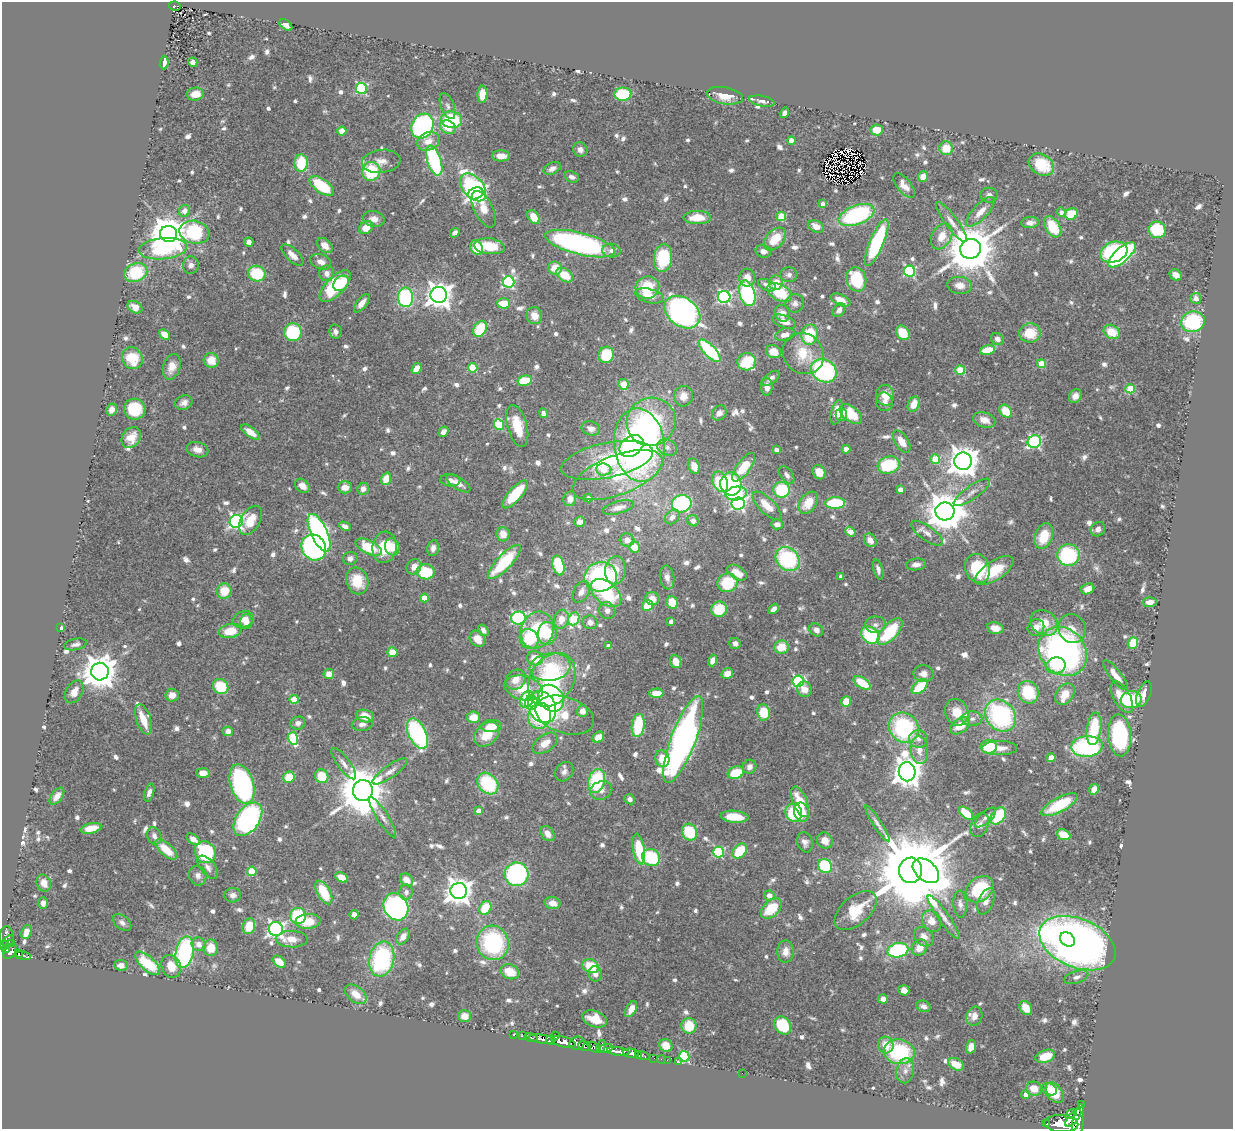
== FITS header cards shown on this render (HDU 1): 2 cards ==
NAXIS1  =                 1231
NAXIS2  =                 1127

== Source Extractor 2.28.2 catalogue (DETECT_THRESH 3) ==
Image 1231 x 1127 px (HDU 1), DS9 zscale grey, 1 PNG px = 1 image px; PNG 1235 x 1131 px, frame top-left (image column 1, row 1127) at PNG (2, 2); each listed source drawn as its Kron ellipse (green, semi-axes under 4 px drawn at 4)
Background 0.621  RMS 0.025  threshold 0.0763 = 3 sigma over >= 5 px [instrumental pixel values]
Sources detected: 868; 5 with non-positive FLUX_AUTO (blend fragments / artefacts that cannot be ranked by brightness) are neither listed nor drawn; of the other 863, the 500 brightest by FLUX_AUTO listed and drawn (363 fainter detections omitted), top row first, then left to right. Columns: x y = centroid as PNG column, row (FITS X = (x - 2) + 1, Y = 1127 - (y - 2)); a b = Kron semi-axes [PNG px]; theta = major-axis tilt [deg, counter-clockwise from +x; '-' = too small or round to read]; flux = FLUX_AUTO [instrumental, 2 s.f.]
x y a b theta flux
175 6 6 4 -12 50
286 25 7 4 -39 13
193 62 5 4 - 8.5
164 63 7 4 84 13
361 88 5 5 - 180
195 94 8 6 7 21
482 94 8 5 88 36
623 94 8 6 2 99
725 96 18 8 -9 29
762 101 13 5 -11 7.5
447 106 14 6 -69 7.8
784 113 5 4 - 8
452 120 10 8 -5 110
422 126 13 10 62 310
448 127 8 6 -25 34
877 130 6 5 - 35
342 131 4 4 - 27
428 141 12 9 22 19
791 141 4 4 - 26
946 148 7 7 - 35
580 150 7 7 - 9.7
501 156 9 5 0 16
381 161 19 11 6 18
434 161 15 7 -72 190
301 163 8 6 -87 70
1041 165 13 10 -33 64
552 168 9 5 26 8.9
371 171 9 9 - 98
572 177 7 5 -22 8.2
923 177 5 5 - 15
322 186 14 7 -36 100
904 186 15 7 -50 15
473 187 16 10 -49 260
476 193 8 5 20 720
989 195 9 7 -5 7.8
823 204 4 4 - 9.7
484 209 20 9 -64 34
184 211 6 5 - 12
980 212 19 7 47 20
1061 212 5 4 - 7.5
1071 214 6 5 - 59
857 215 19 9 21 240
781 216 5 4 - 78
534 217 7 5 -56 32
697 218 14 6 0 37
374 219 11 8 -11 13
951 222 24 6 -54 14
1030 223 8 5 6 11
816 226 8 5 -26 17
1053 227 11 7 -57 64
366 228 7 5 37 25
1157 230 8 8 - 74
194 232 15 11 -13 180
455 233 5 4 - 10
168 234 8 8 - 4300
942 236 14 9 60 27
775 239 13 8 45 45
249 242 5 4 - 8.4
877 242 25 7 67 200
580 244 36 11 -14 460
325 245 9 6 -42 18
489 246 15 8 -6 63
476 248 7 6 - 58
163 249 24 10 5 140
971 249 10 10 - 9800
611 251 9 7 -3 11
763 251 8 6 -10 8.9
1114 252 14 10 19 200
292 255 14 6 -45 13
1122 255 17 7 42 310
663 258 14 9 84 99
321 262 11 7 -22 11
191 265 9 8 - 8.4
555 268 7 6 - 30
910 271 6 5 - 200
136 272 12 9 21 97
327 273 8 7 - 10
257 274 9 7 -20 87
565 275 9 6 -35 39
789 275 8 7 - 8
1176 275 6 5 - 13
747 278 9 8 - 19
856 279 12 9 -75 90
508 282 6 6 - 260
341 283 9 6 45 37
776 283 7 7 - 26
767 285 9 5 -25 9.6
960 285 12 8 -6 15
335 286 20 9 46 110
647 288 12 11 - 66
779 292 13 8 -28 82
747 293 13 7 -75 250
439 295 8 8 - 1900
649 296 14 7 -14 25
405 297 9 7 -86 200
724 297 6 6 - 330
1196 298 5 5 - 9.3
841 300 10 5 -24 22
362 303 11 5 52 15
503 303 6 5 - 39
795 303 9 9 - 8.3
135 307 8 5 -29 12
839 310 7 5 58 9.7
682 312 20 14 -37 610
782 313 8 7 - 17
534 316 8 7 - 19
784 322 12 6 -21 19
1193 322 12 10 17 150
480 329 8 6 62 77
293 332 9 9 - 99
335 332 7 6 - 8
1112 332 8 7 - 38
903 333 8 6 -53 48
1030 333 11 9 4 49
165 334 6 4 -39 21
785 335 10 6 15 14
810 335 10 8 78 85
997 339 6 6 - 11
987 350 7 4 14 38
710 351 14 5 -46 130
773 352 8 6 -24 24
803 354 22 19 -45 52
606 355 8 7 - 65
132 358 11 10 - 48
211 360 7 7 - 29
747 362 9 8 - 94
1041 364 4 4 - 56
172 367 13 8 74 19
473 368 5 4 - 79
416 369 6 4 52 22
960 370 5 4 - 78
824 371 13 11 -33 250
771 378 10 5 36 7.5
525 381 7 5 10 47
624 384 5 5 - 27
767 387 9 6 86 12
1130 389 5 4 - 80
885 395 10 9 - 26
683 396 10 9 - 20
1075 396 7 6 - 11
884 402 9 8 - 9.9
184 403 9 7 24 9.6
914 404 8 5 66 24
135 409 11 10 - 78
112 410 6 5 - 10
1006 411 7 5 -46 40
837 412 12 5 76 23
543 413 5 4 - 8.7
719 413 8 6 45 11
841 414 6 5 - 12
851 414 13 7 -37 58
984 420 11 7 -17 19
651 422 25 24 - 280
499 424 5 5 - 110
517 426 21 9 -75 50
591 428 9 7 -14 9.7
250 432 11 5 -36 20
443 432 6 4 53 11
131 437 11 9 54 22
902 441 12 6 -56 25
1034 442 7 6 - 270
639 445 37 25 -83 710
631 446 13 9 35 170
667 447 10 8 -21 8.5
846 449 4 4 - 25
198 450 11 7 -17 15
776 450 4 3 - 7.7
935 459 5 4 - 67
607 460 47 17 12 120
963 461 9 8 - 2800
889 465 11 8 16 100
694 466 8 5 -69 18
744 467 17 6 54 61
604 469 7 6 - 54
819 472 7 6 - 24
617 475 48 19 21 140
787 475 10 6 -54 7.6
386 479 6 4 71 30
450 480 10 6 -4 8.5
720 482 11 7 -67 100
458 484 13 6 -33 13
731 484 11 10 - 170
302 486 8 6 -39 15
345 487 7 6 - 15
363 489 6 5 - 10
900 489 4 4 - 14
782 490 8 8 - 98
972 492 22 6 35 14
515 494 18 6 48 81
736 494 11 6 8 120
588 498 4 4 - 9.6
570 499 7 6 - 14
808 503 12 8 56 39
835 503 10 5 2 91
682 504 10 8 15 160
738 504 7 6 - 320
767 506 18 7 -45 32
618 507 16 6 15 11
945 511 9 9 - 5800
672 517 8 6 45 7.7
250 520 16 9 58 35
236 521 7 6 - 440
693 521 6 5 - 8.4
580 522 5 5 - 11
777 524 6 5 - 12
345 526 6 4 -24 7.5
1098 529 8 6 48 9.4
850 532 5 4 - 19
319 533 20 8 -65 550
927 533 18 7 -36 13
503 534 7 6 - 19
1044 536 13 9 70 45
627 540 7 6 - 10
870 540 7 6 - 15
314 547 13 12 - 390
369 547 14 6 -26 70
384 547 16 12 82 52
392 547 8 7 - 25
634 547 5 5 - 28
433 548 8 6 79 8.8
1068 555 11 11 - 160
350 558 7 6 - 8.4
787 559 13 11 -48 170
504 562 22 7 47 100
916 564 10 6 8 10
559 565 10 5 -76 95
414 567 8 7 - 16
977 568 15 12 -70 89
878 569 10 4 -75 7.7
615 570 14 10 83 28
994 571 22 9 33 54
425 572 9 7 -10 84
737 573 10 6 -33 24
841 576 4 4 - 8.5
601 577 16 14 12 270
667 577 12 7 -81 11
357 581 13 11 -70 44
727 583 10 9 - 75
1088 589 7 5 27 17
224 591 8 7 - 40
581 592 12 7 62 14
606 593 17 11 -40 110
424 598 4 4 - 40
652 599 7 6 - 22
672 602 6 5 - 41
1150 602 7 5 2 11
647 605 5 5 - 45
719 609 8 8 - 51
774 609 6 4 49 10
607 610 8 8 - 10
518 618 7 6 - 280
243 619 11 8 19 19
561 619 9 7 75 24
574 619 7 5 67 81
671 621 4 4 - 8.8
246 622 7 6 - 13
590 622 7 7 - 12
1044 623 15 12 -36 33
875 625 10 8 3 9.4
1036 627 9 8 - 15
61 628 4 3 - 17
995 628 8 5 -13 17
1072 628 14 13 - 22
483 630 6 4 -56 8.4
537 630 19 16 64 98
816 630 7 6 - 9.7
230 631 11 7 11 41
890 632 16 7 47 100
547 633 11 9 83 57
870 635 10 7 -40 130
477 639 9 7 -50 22
529 639 10 9 - 76
1133 643 5 5 - 61
75 644 12 5 11 8.1
735 644 6 5 - 8
608 646 4 4 - 9.2
781 647 7 6 - 39
1063 651 26 22 -47 660
392 652 5 5 - 29
535 658 8 7 - 36
713 660 6 4 72 15
676 661 7 5 -71 22
1056 666 10 8 10 40
550 667 20 14 8 65
100 672 9 8 - 3800
727 673 6 5 - 18
329 674 5 5 - 16
923 674 10 8 -4 13
1115 675 18 5 -52 23
516 680 11 9 42 20
552 680 29 21 57 220
798 681 6 5 - 250
862 683 9 5 -34 50
221 687 8 7 - 67
920 687 9 5 41 68
524 688 20 12 -14 67
804 689 8 7 - 17
74 692 12 8 59 18
1028 692 11 10 - 86
656 693 7 5 2 29
1065 694 12 8 53 26
1144 694 13 6 67 19
172 695 6 6 - 17
1122 697 17 8 -61 43
551 698 14 12 -48 150
294 699 4 4 - 44
527 699 9 6 65 55
1131 700 10 8 6 92
846 701 5 5 - 28
531 703 7 6 - 53
542 707 16 13 -63 300
582 711 6 5 - 14
764 712 8 6 -81 56
957 712 13 11 -68 32
565 715 30 18 -18 51
365 716 9 6 -16 27
540 716 13 11 76 83
1001 716 17 14 -51 250
473 717 6 5 - 30
144 719 16 7 -70 35
972 719 10 7 3 9.5
298 723 7 6 - 8.1
362 724 10 7 6 9.7
638 725 11 6 82 94
492 726 10 6 2 29
960 726 11 7 35 31
904 728 15 14 - 200
1094 729 16 7 82 77
228 731 5 5 - 11
417 734 16 8 -64 280
487 734 14 10 43 43
1120 735 21 11 -86 170
598 737 6 5 - 21
293 738 6 5 - 130
918 739 9 8 - 9.9
683 740 46 12 69 900
545 743 14 8 35 23
1087 746 16 10 3 250
989 747 8 7 - 65
999 748 18 7 1 17
919 750 14 9 -84 18
1051 758 4 4 - 36
662 759 8 7 - 35
344 763 19 6 -54 12
750 767 7 6 - 8.1
390 771 21 6 34 13
564 772 10 8 52 8.8
907 772 9 8 - 2900
203 773 7 5 -4 16
736 773 8 6 17 60
322 776 7 6 - 49
289 777 6 5 - 45
596 781 12 8 75 130
488 783 12 9 -49 120
242 784 20 11 -73 340
1094 789 5 4 - 18
601 790 11 9 20 13
363 791 10 10 - 9200
149 793 9 4 72 8.5
57 796 10 5 53 14
630 799 5 5 - 7.6
800 802 16 7 -69 58
1059 805 20 7 28 92
479 811 4 4 - 17
802 812 9 7 -68 29
794 813 9 8 - 99
966 813 8 5 -40 49
998 816 9 6 52 100
383 817 23 6 -58 13
735 817 14 6 -5 46
985 818 13 6 42 9.7
248 819 19 11 54 350
877 824 21 4 -57 9.4
980 825 13 8 66 11
91 828 10 5 12 31
690 832 8 7 - 110
548 834 8 6 -52 14
1064 835 7 5 -23 38
154 836 9 7 -65 9.7
193 839 8 4 -34 13
825 840 8 7 - 20
805 842 10 7 -71 9.7
639 849 15 6 -80 82
166 850 13 6 -41 40
740 851 8 6 50 60
205 852 11 10 - 150
718 852 5 5 - 160
651 857 9 8 - 100
825 866 7 6 - 120
208 867 14 7 -51 11
910 870 13 11 81 31000
252 871 4 4 - 86
926 871 15 10 -40 2600
516 874 12 12 - 290
198 876 10 8 -72 10
342 877 7 4 -28 27
406 880 7 5 -42 19
44 883 9 7 -67 16
980 889 15 11 38 100
459 891 8 8 - 2000
324 892 13 6 -60 63
406 892 8 6 79 7.7
233 895 8 7 - 9.4
769 895 5 5 - 17
986 901 14 7 67 13
43 903 6 5 - 7.7
553 903 8 6 -15 17
960 904 13 6 -86 8.4
396 907 14 12 -60 470
485 908 7 5 58 58
771 909 12 7 44 62
856 910 25 14 41 67
354 915 4 4 - 12
298 916 8 8 - 110
944 917 26 5 -55 15
308 921 12 7 4 43
932 921 11 9 -65 17
122 923 10 6 -39 8.3
249 926 8 6 72 40
276 929 7 7 - 550
26 932 7 5 69 19
7 937 11 7 -88 190
403 937 8 6 54 15
924 937 11 8 -46 15
292 939 16 8 -1 23
1067 939 8 6 -39 110
8 940 6 4 45 190
493 943 17 16 - 200
1077 943 40 24 -22 1400
12 944 4 3 - 30
199 944 7 6 - 12
4 945 4 4 - 210
211 948 8 7 - 31
919 948 9 7 53 20
6 949 4 3 - 260
898 950 10 7 12 190
10 952 8 5 48 310
185 952 16 9 78 280
785 952 11 8 89 17
19 954 4 3 - 110
23 956 7 3 -13 110
382 959 18 12 76 230
279 962 7 5 -40 26
148 963 16 7 -42 71
121 965 7 5 -4 11
171 966 12 9 -65 27
591 966 8 6 -26 53
510 972 9 7 -23 37
595 974 7 6 - 8.8
1076 977 12 6 18 8.1
904 990 5 5 - 15
356 994 12 7 -39 27
883 999 5 4 - 9.6
924 1006 7 5 -21 11
1026 1008 7 5 -55 24
631 1009 8 5 62 14
465 1016 6 6 - 21
974 1016 9 8 - 12
595 1019 13 8 -19 28
783 1025 9 7 -54 98
689 1026 8 7 - 46
513 1035 3 3 - 31
522 1036 4 3 - 150
556 1036 3 3 - 230
531 1038 7 3 -14 120
542 1039 13 4 -7 370
550 1040 4 3 - 390
563 1042 12 5 -13 1700
577 1043 8 6 16 540
886 1045 8 7 - 28
585 1046 7 4 -22 280
666 1046 7 6 - 19
594 1047 7 4 -37 370
601 1047 7 3 73 280
971 1047 7 5 74 13
606 1048 6 4 13 260
618 1051 11 4 -7 980
899 1052 15 12 -10 170
631 1053 8 4 -9 810
639 1055 3 3 - 19
642 1055 7 3 -19 49
684 1056 5 5 - 140
1045 1056 10 6 19 33
654 1058 2 2 - 10
661 1059 4 2 - 13
667 1060 2 2 - 8
679 1062 3 2 - 9
956 1064 8 5 -29 23
905 1071 12 9 80 13
742 1073 2 2 - 16
1034 1089 8 7 - 23
1049 1089 8 6 -23 9.9
1055 1093 11 7 -56 38
1026 1095 4 4 - 11
1081 1105 3 2 - 20
1071 1114 6 3 36 360
1073 1118 11 5 49 1300
1078 1122 18 5 80 2300
1047 1124 3 3 - 83
1061 1124 17 8 -3 2400
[363 fainter detections neither listed nor drawn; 5 non-positive-flux detections neither listed nor drawn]